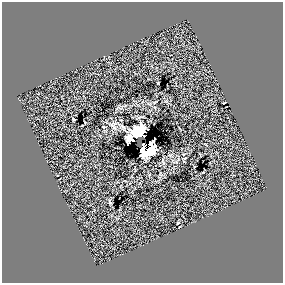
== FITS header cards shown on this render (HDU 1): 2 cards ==
NAXIS1  =                  281 /
NAXIS2  =                  281 /

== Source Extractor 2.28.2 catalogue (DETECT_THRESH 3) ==
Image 281 x 281 px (HDU 1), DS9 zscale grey, 1 PNG px = 1 image px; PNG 285 x 285 px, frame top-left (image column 1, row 281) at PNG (2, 2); no overlay
Background 0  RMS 32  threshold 97.3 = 3 sigma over >= 5 px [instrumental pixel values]
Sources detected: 10; all 10 listed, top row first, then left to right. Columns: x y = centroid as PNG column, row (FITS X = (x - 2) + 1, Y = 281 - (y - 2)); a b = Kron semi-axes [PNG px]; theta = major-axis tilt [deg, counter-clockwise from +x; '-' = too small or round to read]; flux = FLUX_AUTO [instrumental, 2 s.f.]
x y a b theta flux
74 120 3 2 - 1600
138 132 12 10 38 80000
130 139 9 6 -31 2000
150 143 5 3 - 3600
145 145 3 3 - 2200
143 149 8 4 83 19000
149 150 15 7 45 77000
163 161 10 3 -75 3000
110 202 9 4 -76 3300
178 223 3 2 - 1900